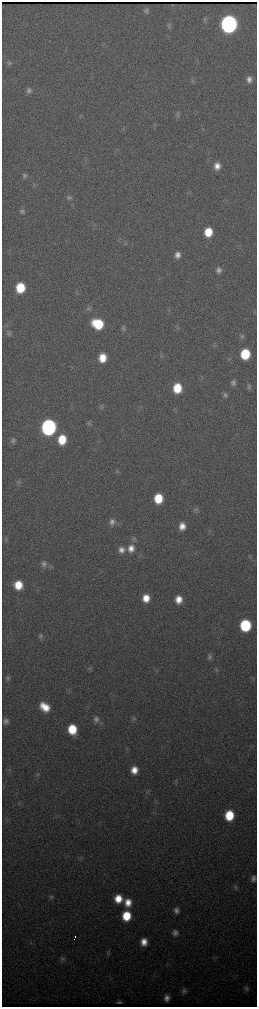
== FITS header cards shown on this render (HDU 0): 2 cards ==
NAXIS1  =                  510 / length of data axis 1
NAXIS2  =                 2010 / length of data axis 2

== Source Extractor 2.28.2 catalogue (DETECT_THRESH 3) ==
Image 510 x 2010 px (HDU 0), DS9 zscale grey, zoomed out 1/2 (1 PNG px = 2 x 2 image px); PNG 259 x 1009 px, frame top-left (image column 2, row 2010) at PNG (2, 2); no overlay
Background 3650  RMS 40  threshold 121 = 3 sigma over >= 5 px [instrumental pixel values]
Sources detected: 87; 2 cannot appear on this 1/2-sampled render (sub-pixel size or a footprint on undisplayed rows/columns) and are not listed; the other 85 listed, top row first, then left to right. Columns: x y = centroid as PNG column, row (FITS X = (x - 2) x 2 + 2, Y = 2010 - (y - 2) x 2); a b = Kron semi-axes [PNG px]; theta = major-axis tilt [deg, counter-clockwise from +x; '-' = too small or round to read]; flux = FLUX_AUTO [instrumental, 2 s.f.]
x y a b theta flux
172 5 2 1 - 2.2e+03
146 11 7 6 - 2.5e+04
205 19 7 5 51 1.8e+04
229 24 9 8 - 5.6e+06
169 25 6 5 - 1.6e+04
9 63 6 6 - 2.0e+04
192 80 8 4 85 1.5e+04
249 80 7 6 - 4.7e+04
29 90 7 6 - 3.0e+04
177 114 7 6 - 2.1e+04
217 166 8 7 - 7.4e+04
25 176 8 6 83 2.8e+04
34 185 6 3 57 1.3e+04
69 197 7 6 - 2.5e+04
22 211 7 6 - 2.7e+04
208 232 8 7 - 2.2e+05
126 244 6 4 -52 1.3e+04
177 255 7 6 - 5.6e+04
218 270 7 7 - 3.8e+04
20 288 8 7 - 3.4e+05
89 309 7 6 - 2.2e+04
98 324 9 8 - 4.2e+05
177 327 6 3 -8 1.1e+04
123 328 7 6 - 2.4e+04
8 333 9 7 89 3.2e+04
242 336 7 6 - 2.2e+04
245 354 8 7 - 4.2e+05
161 356 5 4 - 1.4e+04
102 358 8 6 84 1.7e+05
233 383 7 6 - 2.8e+04
249 387 7 5 74 2.1e+04
177 388 8 7 - 2.7e+05
225 395 6 5 - 2.4e+04
101 406 8 3 -74 1.3e+04
89 423 6 5 - 1.5e+04
48 427 9 8 - 3.3e+06
62 439 9 7 83 2.5e+05
13 440 8 6 74 2.8e+04
117 471 6 5 - 1.3e+04
18 482 6 6 - 2.0e+04
158 498 8 7 - 2.8e+05
196 510 7 6 - 2.1e+04
112 522 9 8 - 5.0e+04
182 526 8 6 85 8.6e+04
6 539 6 5 - 1.4e+04
134 539 7 6 - 2.1e+04
131 548 10 8 79 8.4e+04
121 550 8 8 - 6.2e+04
44 564 9 8 - 4.2e+04
18 585 8 7 - 2.0e+05
146 598 8 7 - 1.3e+05
179 599 8 6 85 1.1e+05
245 625 8 7 - 7.7e+05
41 636 7 6 - 2.4e+04
210 657 7 6 - 2.9e+04
89 668 7 5 16 1.7e+04
156 670 4 2 - 5.6e+03
216 670 7 5 64 1.7e+04
8 678 7 6 - 2.3e+04
45 707 10 7 -39 1.7e+05
133 718 7 5 -79 1.8e+04
96 719 9 8 - 4.3e+04
6 721 7 7 - 3.5e+04
72 729 8 7 - 3.0e+05
9 770 5 2 - 7.2e+03
134 770 7 6 - 1.1e+05
37 775 6 3 -78 1.1e+04
148 792 6 5 - 1.5e+04
229 815 8 7 - 3.3e+05
80 858 6 4 71 1.5e+04
253 878 7 5 90 3.5e+04
235 887 7 6 - 2.1e+04
51 897 6 6 - 1.8e+04
118 899 8 7 - 1.6e+05
128 902 9 8 - 1.2e+05
176 910 8 6 -79 4.1e+04
126 916 8 7 - 2.8e+05
175 933 7 6 - 3.7e+04
75 937 5 1 - 2.5e+04
144 942 8 7 - 9.9e+04
108 953 7 4 -47 1.5e+04
63 959 7 6 - 2.4e+04
246 988 7 6 - 2.3e+04
184 991 7 6 - 2.5e+04
167 998 6 5 - 4.4e+04
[2 sub-pixel or undisplayed-footprint detections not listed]